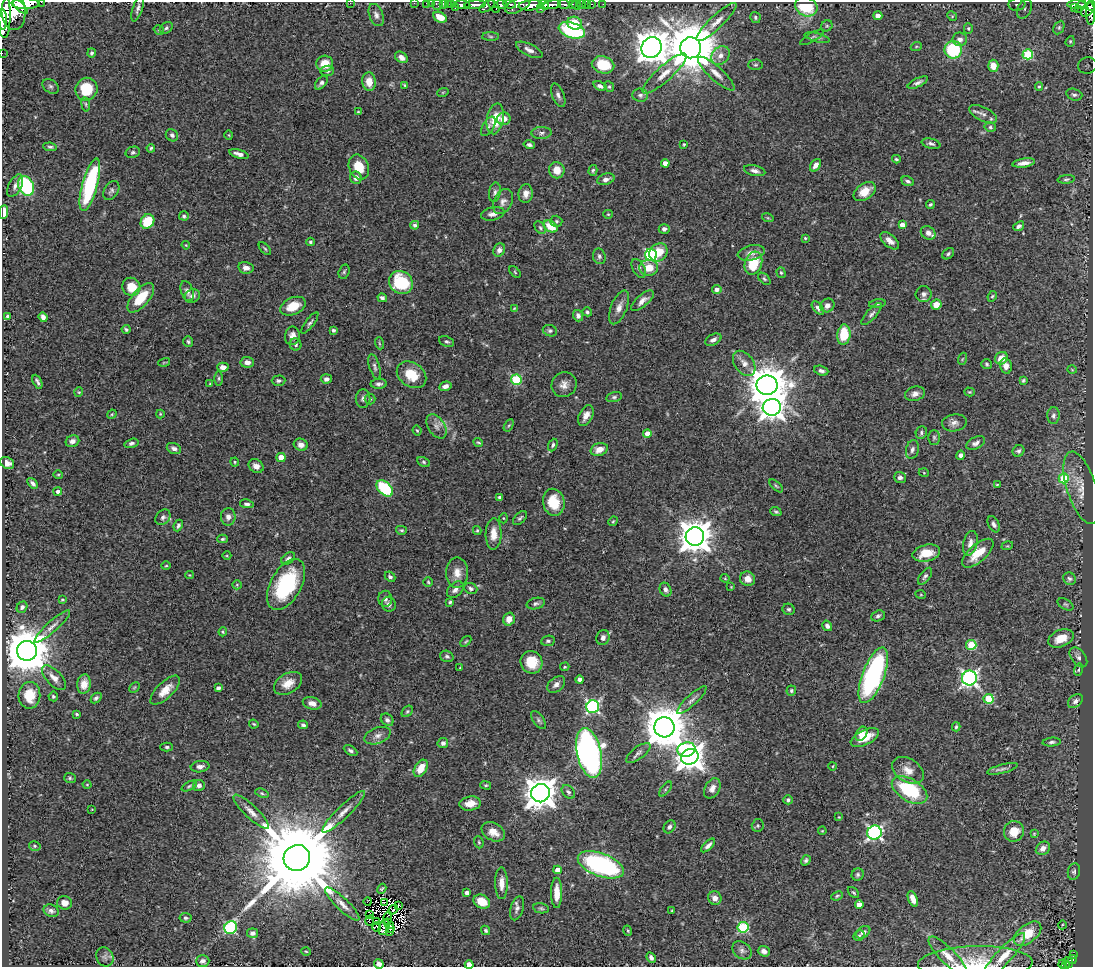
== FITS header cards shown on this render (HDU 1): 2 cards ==
NAXIS1  =                 1091
NAXIS2  =                  965

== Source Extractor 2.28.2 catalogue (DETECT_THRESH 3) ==
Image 1091 x 965 px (HDU 1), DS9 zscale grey, 1 PNG px = 1 image px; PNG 1095 x 969 px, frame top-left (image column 1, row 965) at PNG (2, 2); each listed source drawn as its Kron ellipse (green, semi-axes under 4 px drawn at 4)
Background 0.61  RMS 0.024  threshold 0.0712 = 3 sigma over >= 5 px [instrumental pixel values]
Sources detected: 466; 7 with non-positive FLUX_AUTO (blend fragments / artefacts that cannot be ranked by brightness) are neither listed nor drawn; the other 459 listed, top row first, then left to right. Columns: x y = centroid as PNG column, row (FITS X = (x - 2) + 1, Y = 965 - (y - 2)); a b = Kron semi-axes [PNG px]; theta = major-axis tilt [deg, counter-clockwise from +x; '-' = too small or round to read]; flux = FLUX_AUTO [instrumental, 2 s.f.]
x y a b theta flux
41 2 2 2 - 29
350 3 2 2 - 32
414 3 2 2 - 9.9
426 3 2 2 - 11
432 3 2 2 - 12
443 3 3 2 - 21
26 4 14 5 0 2100
438 4 5 5 - 37
448 4 3 2 - 28
452 4 3 3 - 37
509 4 6 3 -7 290
564 4 6 3 -3 220
582 4 3 3 - 37
586 4 2 2 - 8.4
591 4 3 2 - 15
603 4 2 2 - 8.4
1017 4 8 6 7 5.6
462 5 8 4 -2 730
475 5 10 4 4 940
501 5 6 4 1 370
518 5 13 7 26 650
531 5 12 5 4 1900
544 5 5 3 - 670
552 5 9 4 10 870
572 5 3 3 - 87
576 5 5 3 - 34
1077 5 9 3 0 200
1082 5 4 3 - 110
487 6 9 4 32 300
494 6 7 3 -55 200
1092 6 5 2 - 170
20 7 9 4 -43 920
806 7 11 9 -25 65
138 8 13 5 72 5.9
455 8 3 2 - 80
1074 8 3 3 - 54
540 9 3 2 - 300
1025 9 10 6 62 8.1
1078 9 2 2 - 16
1088 9 9 5 52 420
4 12 26 7 -88 2200
14 12 18 12 -87 3300
1091 13 11 4 -89 210
376 15 12 7 -68 7.1
878 16 4 4 - 8.8
952 16 5 4 - 1.9
440 17 7 5 -28 20
755 17 5 5 - 2.9
3 20 10 3 -88 1200
716 22 27 6 43 17
575 23 7 6 - 37
827 26 6 5 - 2.5
1059 27 7 5 64 2.8
166 28 7 5 37 3.5
968 28 5 4 - 2
159 30 6 3 -33 1.7
572 30 13 7 -17 160
491 36 8 4 -1 3
812 37 13 4 31 4.1
817 38 13 4 -15 4.7
960 39 7 6 - 7.9
1070 41 5 4 - 2.2
916 47 5 3 - 1.7
651 48 11 10 - 3000
691 48 10 10 - 9800
529 50 14 6 -26 8.5
953 50 8 8 - 100
2 53 2 2 - 5.2
92 53 4 4 - 3.4
1028 54 5 5 - 110
720 55 10 8 48 11
401 57 7 5 -36 8.4
325 64 8 8 - 25
603 65 11 8 -12 52
755 65 7 5 1 2.9
993 66 6 5 - 17
1087 66 9 8 - 5.5
327 71 7 5 9 2.9
664 74 28 7 42 23
716 74 24 7 -42 15
369 82 9 7 -83 21
321 83 8 4 49 4.8
918 83 11 4 26 5.5
405 85 4 3 - 2.5
51 86 9 6 -38 4.6
600 86 7 4 -21 5.2
609 87 6 4 -66 2.5
1039 87 4 4 - 2
86 89 11 11 - 52
443 92 6 3 19 1.7
558 95 12 6 -68 6.5
640 95 8 6 -6 4.7
1074 95 8 5 -16 4.3
86 104 7 3 -82 2.4
358 112 4 3 - 1.5
983 114 15 7 -27 8.5
495 119 15 8 79 43
504 119 7 6 - 15
488 126 10 5 61 5.1
990 127 6 4 -15 3.1
541 133 10 6 2 5.5
172 135 6 5 - 4.6
229 135 5 3 - 1.4
684 144 3 3 - 1.9
931 144 9 5 -13 4.9
529 145 6 4 -15 4.2
50 147 7 4 -7 3.1
151 148 4 3 - 2.4
133 152 7 5 20 3.5
239 154 10 4 -17 8.2
896 159 4 3 - 2.3
665 163 4 4 - 11
1024 163 11 4 8 9.6
816 165 7 5 53 9.2
359 167 13 10 -67 31
557 170 8 7 - 17
593 170 5 4 - 2.7
755 171 11 5 -12 6.6
356 178 6 6 - 8
606 179 9 5 17 7.6
1066 179 8 4 5 2.9
908 181 6 4 -21 4
90 185 27 7 75 160
15 186 12 6 62 7.1
26 186 10 7 -64 150
111 191 10 7 58 5.1
495 192 10 6 79 5.3
865 192 12 8 35 22
526 194 9 7 81 10
503 202 13 9 64 9.2
930 204 4 3 - 2.4
4 212 7 4 85 18
493 214 12 6 13 9.1
608 214 5 4 - 1.8
184 216 5 4 - 3.4
768 218 6 3 -18 1.7
147 221 8 6 55 57
556 221 6 5 - 2.9
415 225 4 4 - 4.1
902 225 4 4 - 13
550 226 7 5 -32 34
1019 226 6 4 39 5
540 228 7 5 -51 3
664 229 5 5 - 4.5
928 233 8 6 -37 8.9
805 238 3 3 - 2.1
890 241 11 6 -41 10
310 242 4 3 - 2.9
186 245 4 3 - 1.4
265 249 8 4 -47 2.3
499 250 7 5 61 6.6
658 252 10 8 43 30
751 253 13 7 13 12
948 254 7 4 41 3.1
651 255 6 5 - 220
599 256 8 6 -74 4.9
753 263 12 8 71 51
246 268 7 5 -12 7.8
639 268 10 6 -61 5.9
649 268 9 8 - 23
344 272 7 5 73 3
515 272 7 4 -47 2.2
781 273 5 4 - 2.4
764 279 7 4 -45 2.8
401 282 12 11 - 90
131 287 9 8 - 29
717 289 4 4 - 7.1
187 291 10 6 -70 6.6
924 294 8 8 - 6
192 296 8 6 29 6.5
992 296 6 4 65 2.3
141 298 18 8 49 41
382 298 5 4 - 3.9
642 301 14 6 41 9.3
877 304 8 3 9 2.5
827 305 7 6 - 8.6
936 305 5 5 - 16
293 306 13 8 23 28
619 307 18 8 68 13
514 308 4 3 - 1.3
818 308 8 4 -50 5.3
587 312 5 4 - 3.1
871 314 14 5 48 5.5
8 316 4 4 - 3.7
578 316 6 5 - 5.2
43 317 5 4 - 6.4
310 323 13 4 53 4.1
126 329 4 3 - 2.6
333 330 4 3 - 3.2
550 331 7 5 -19 3.7
844 335 10 6 83 48
292 336 9 7 80 9.5
713 340 9 5 28 6.2
446 341 7 5 -23 3.4
188 342 5 5 - 3
379 343 6 4 -72 1.9
296 344 6 5 - 3.3
1001 358 7 6 - 21
962 359 6 3 70 1.9
164 362 6 2 13 1.5
247 362 7 5 -6 11
744 363 14 9 -53 13
987 364 5 5 - 2.6
1006 366 8 6 -76 9.6
223 367 6 4 -1 10
375 367 13 5 -73 5
1072 370 5 3 - 1.3
821 371 7 4 -18 5.3
412 375 16 12 -35 38
219 378 7 3 90 2.5
326 379 5 4 - 5.7
516 380 5 5 - 120
1023 380 4 3 - 2.2
278 381 7 5 1 4
37 382 7 3 -63 3.5
210 384 4 4 - 1.7
379 384 8 5 2 4.9
564 385 13 12 - 13
767 385 10 9 - 4700
445 386 6 4 19 7.3
79 392 4 4 - 1.8
969 392 5 4 - 1.7
915 394 10 7 17 7.5
614 397 8 5 14 3.4
363 399 9 7 90 5.6
370 399 5 5 - 2.4
772 407 9 8 - 1500
112 414 5 4 - 1.7
160 414 4 4 - 1.7
586 415 11 6 62 12
1053 416 8 6 87 4.6
954 423 12 8 8 8.6
509 425 6 4 59 2.2
436 426 13 8 -58 9.9
417 431 5 3 - 1.6
921 433 6 5 - 3.5
647 434 4 4 - 17
934 437 7 5 -89 3.5
72 441 7 5 21 7.2
478 442 5 3 - 2.1
131 443 7 4 16 3.9
976 443 10 6 27 6
301 445 7 6 - 7.9
553 445 6 4 66 3.8
174 448 7 5 -20 5.8
599 449 9 6 17 15
912 450 10 6 76 5.7
1018 451 6 5 - 3.8
961 455 5 4 - 5.2
281 457 4 4 - 26
235 462 4 4 - 1.8
423 462 7 4 -28 2.9
7 463 7 5 -32 9.4
256 466 8 6 -33 8.4
924 473 5 3 - 1.3
58 474 5 3 - 1.5
900 477 6 5 - 4.8
1064 478 5 5 - 75
33 483 6 3 -50 4.8
997 485 3 3 - 1.6
776 486 8 4 -45 2.3
385 488 10 6 -42 99
1081 488 37 14 -72 31
58 491 4 4 - 5.2
500 498 4 4 - 5.7
554 502 14 10 -77 38
247 504 7 4 -9 3.7
776 512 6 3 -21 2.6
163 517 8 6 50 5.4
228 517 9 7 89 7.4
503 518 5 3 - 1.5
520 518 8 5 44 3.4
613 521 5 4 - 1.7
994 524 9 5 -62 5.3
178 526 6 4 66 3.7
401 530 5 4 - 2.5
477 531 4 4 - 1.9
494 534 15 8 89 19
695 536 9 9 - 3300
222 539 5 4 - 2.4
970 543 12 7 76 10
1007 546 6 3 17 1.7
926 553 14 8 14 31
978 553 19 8 42 35
227 556 4 3 - 1.4
288 558 7 5 38 4.8
166 566 5 3 - 1.5
457 573 15 11 -89 17
190 575 4 3 - 1.5
925 576 10 5 53 4.2
390 577 6 4 -41 4
725 578 4 4 - 1.7
748 579 8 7 - 11
1069 579 6 6 - 3.8
428 582 5 4 - 1.9
237 585 5 4 - 1.8
286 585 28 15 60 150
731 587 3 3 - 1
471 588 7 5 -21 4.4
455 590 9 6 44 7.2
665 590 7 5 -61 5.7
921 595 5 3 - 1.5
385 599 8 7 - 6
62 600 3 3 - 1.9
450 602 3 3 - 2.8
389 604 7 7 - 6.4
536 604 9 5 14 4.3
1065 604 9 5 -29 2.8
22 607 6 5 - 4.5
789 609 6 5 - 3.3
878 616 7 5 21 4.1
509 619 6 5 - 11
52 626 23 5 42 11
827 626 5 4 - 5.3
223 632 4 3 - 1.8
603 638 7 6 - 6.9
1061 638 13 8 22 24
466 641 6 3 44 1.9
548 641 7 5 9 3.4
971 645 5 5 - 81
27 651 10 10 - 7800
447 656 7 5 -17 3.6
1078 657 11 7 -52 6
531 662 11 10 - 39
565 667 5 3 - 1.7
460 668 3 3 - 1.7
1078 670 6 4 73 2.4
873 675 29 11 69 290
54 678 15 7 -46 12
969 678 7 7 - 520
580 680 4 4 - 7.5
288 683 15 10 29 19
84 684 10 7 83 14
556 684 10 7 40 8.4
134 687 6 3 45 1.7
218 688 4 3 - 5.5
165 690 19 8 44 20
791 691 5 5 - 3.1
29 695 13 11 88 34
53 696 5 4 - 2.4
96 698 6 4 44 3.3
988 699 5 5 - 94
692 700 19 5 44 8.6
1075 701 8 5 41 5.8
312 703 9 6 -14 9.7
593 707 6 6 - 320
407 711 6 4 48 2.5
77 714 3 2 - 1.9
387 720 7 5 -43 4.1
538 720 10 5 -54 4.2
254 724 5 3 - 1.8
303 725 5 4 - 3.5
664 727 10 10 - 6400
956 727 4 3 - 2.5
861 734 7 5 59 11
378 736 14 8 21 9.9
865 737 15 7 26 29
1052 742 9 4 4 3.8
443 743 5 5 - 5.1
167 747 6 4 -1 2.9
686 750 9 7 15 170
351 751 7 4 -29 4.2
589 753 25 12 -77 810
638 753 14 6 37 7
690 757 9 7 28 1800
833 766 4 3 - 1.2
200 767 9 5 8 6.5
421 768 9 6 59 23
1002 769 16 4 15 6
908 770 17 11 -33 19
70 778 6 5 - 2.7
87 785 4 3 - 1.3
199 785 6 5 - 5.7
486 785 5 4 - 2.2
189 786 8 4 27 2.8
712 788 11 7 61 12
666 789 9 3 52 2.4
910 790 19 11 -30 110
568 792 8 5 -47 4
262 793 7 4 -21 2.3
540 793 9 9 - 2900
788 800 4 4 - 3.5
470 803 11 7 7 17
92 809 3 2 - 0.96
251 812 23 6 -44 14
344 812 29 6 44 16
839 817 3 3 - 0.98
758 826 6 6 - 2.9
670 827 7 5 55 4.7
822 831 4 3 - 1.2
1014 831 10 10 - 28
493 832 12 8 -28 18
874 833 7 7 - 340
1034 834 3 3 - 1.4
479 842 6 4 -69 2.3
708 845 9 4 44 5.8
35 846 6 4 -16 2.6
1043 848 7 6 - 9.1
297 858 13 13 - 36000
806 860 5 4 - 3.4
601 865 24 11 -20 280
558 870 4 4 - 16
1074 871 8 6 75 4.1
858 875 6 6 - 3.4
501 883 16 6 -90 14
382 889 5 4 - 2.5
467 893 4 4 - 8.2
557 893 15 5 -90 22
853 893 7 3 -45 2.3
837 896 6 3 23 2.1
715 898 7 6 - 11
913 899 8 4 -70 13
368 901 4 3 - 1.1
482 902 9 6 -26 24
65 903 7 6 - 11
384 903 3 2 - 1
342 904 23 6 -44 13
398 905 4 2 - 4.4
859 905 4 4 - 17
517 908 12 6 73 6.9
541 908 8 5 -11 3
393 910 5 2 - 0.5
672 910 3 3 - 1.5
51 911 8 6 -24 5.4
369 914 3 2 - 1.6
186 918 6 5 - 3.2
387 918 6 2 71 0.26
370 920 5 2 - 0.43
376 921 3 2 - 2.2
389 924 6 2 -50 2.6
1062 925 4 3 - 1.5
377 927 5 4 - 0.36
384 927 8 5 76 2.1
743 927 5 5 - 150
231 928 6 6 - 150
391 928 3 2 - 2.7
486 930 5 4 - 2.9
390 931 3 2 - 1.7
628 931 5 3 - 1.7
863 932 8 5 35 8.1
253 933 5 4 - 5.2
1027 934 16 9 39 38
859 936 6 5 - 2.8
742 950 10 8 -39 6.8
306 951 5 3 - 1.5
764 951 6 5 - 7.2
1073 954 4 2 - 19
948 956 26 7 -45 19
1003 956 30 7 47 25
105 957 10 8 -61 5.8
651 957 5 4 - 5.2
1072 960 4 4 - 77
203 961 7 6 - 4.7
1068 962 5 4 - 78
975 963 57 17 1 66
379 964 5 4 - 6.4
1062 964 4 3 - 25
469 965 4 4 - 18
1065 966 3 2 - 27
At the frame edge (FLAGS 8, measured only in part): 18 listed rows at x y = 41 2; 350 3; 414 3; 426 3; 432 3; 443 3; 26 4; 438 4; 448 4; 1092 6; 4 12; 3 20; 2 53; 4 212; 975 963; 379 964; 469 965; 1065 966
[7 non-positive-flux detections neither listed nor drawn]